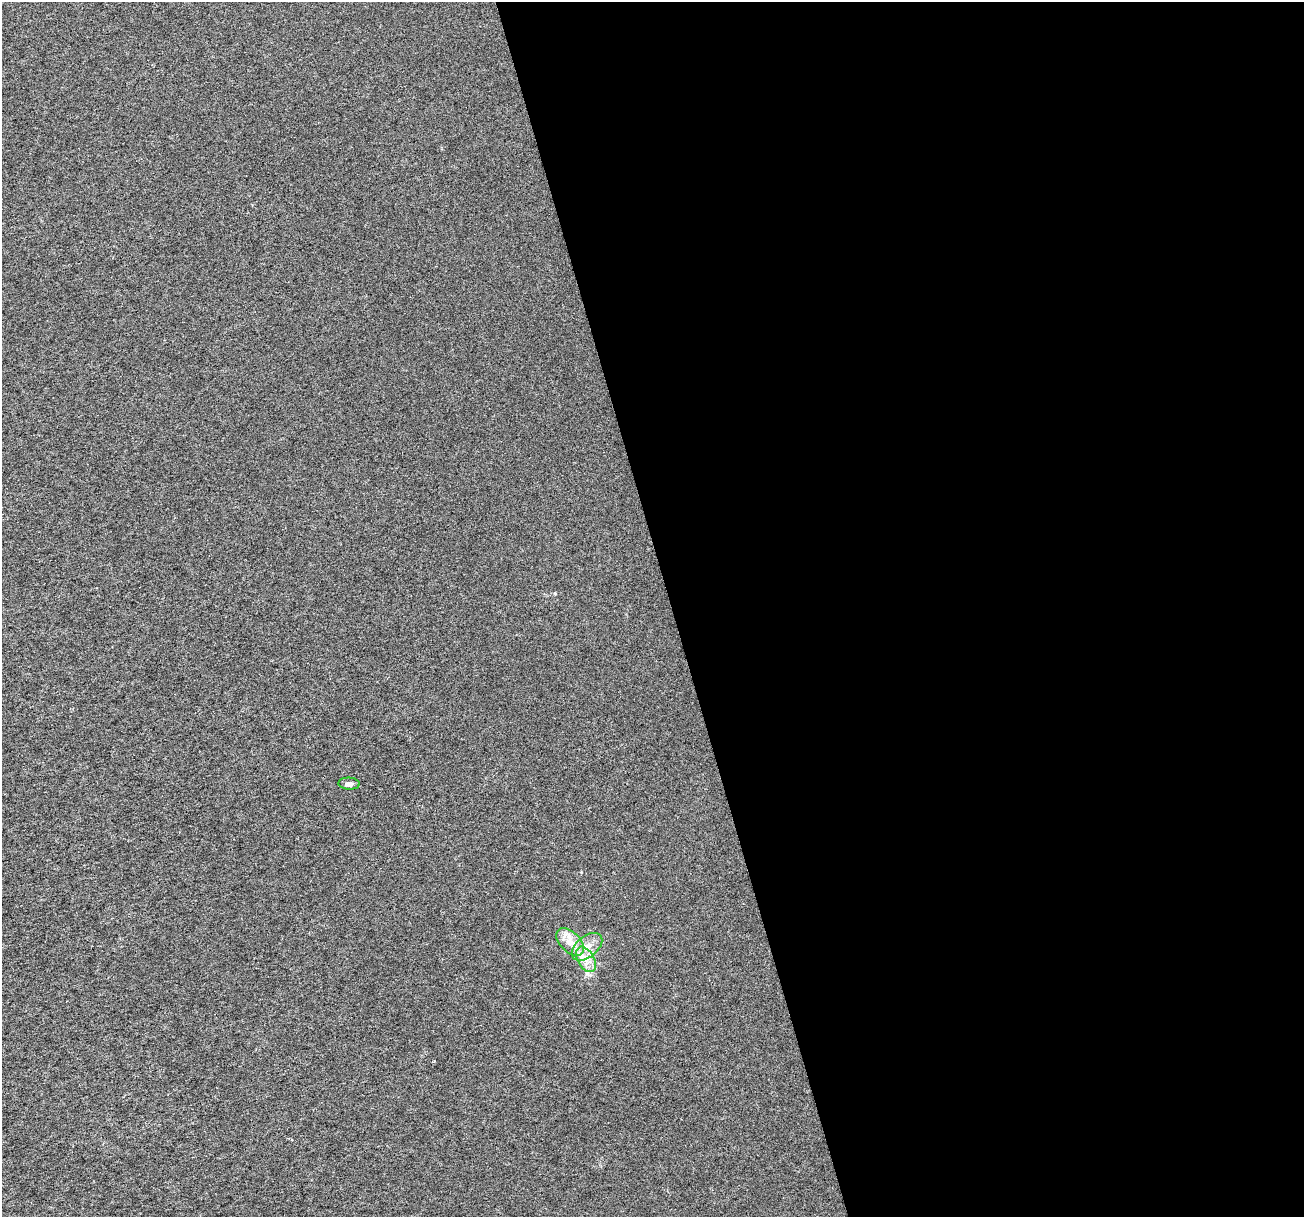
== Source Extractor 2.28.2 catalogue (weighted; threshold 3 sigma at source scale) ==
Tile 8 of 4 x 4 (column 4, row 2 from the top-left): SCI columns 3909-5210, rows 2532-3746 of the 5212 x 5013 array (HDU 1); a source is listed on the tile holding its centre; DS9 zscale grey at full resolution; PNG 1306 x 1219 px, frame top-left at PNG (2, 2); each listed source drawn as its Kron ellipse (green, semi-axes under 4 px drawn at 4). Shown black and unused: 49% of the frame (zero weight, under 3 of 6 exposures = <1% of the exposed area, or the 3 px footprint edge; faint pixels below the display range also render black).
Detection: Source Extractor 2.28.2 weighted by HDU 2 'WHT'; one run over the whole footprint, this tile lists its part. Background 3.49e-05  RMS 0.0018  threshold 0.00726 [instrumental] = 3 sigma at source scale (4.09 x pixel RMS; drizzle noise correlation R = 1.36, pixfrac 0.8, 0.0396/0.0396 arcsec/px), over >= 5 px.
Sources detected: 4; all 4 listed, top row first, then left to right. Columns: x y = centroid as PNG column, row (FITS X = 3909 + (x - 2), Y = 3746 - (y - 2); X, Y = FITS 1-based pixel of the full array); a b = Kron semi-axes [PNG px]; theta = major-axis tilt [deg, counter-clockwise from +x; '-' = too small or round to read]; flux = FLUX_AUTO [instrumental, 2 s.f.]
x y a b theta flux
349 784 11 6 -3 0.53
570 942 17 10 -44 1.9
587 947 18 10 39 2.1
586 959 14 8 -60 1.6